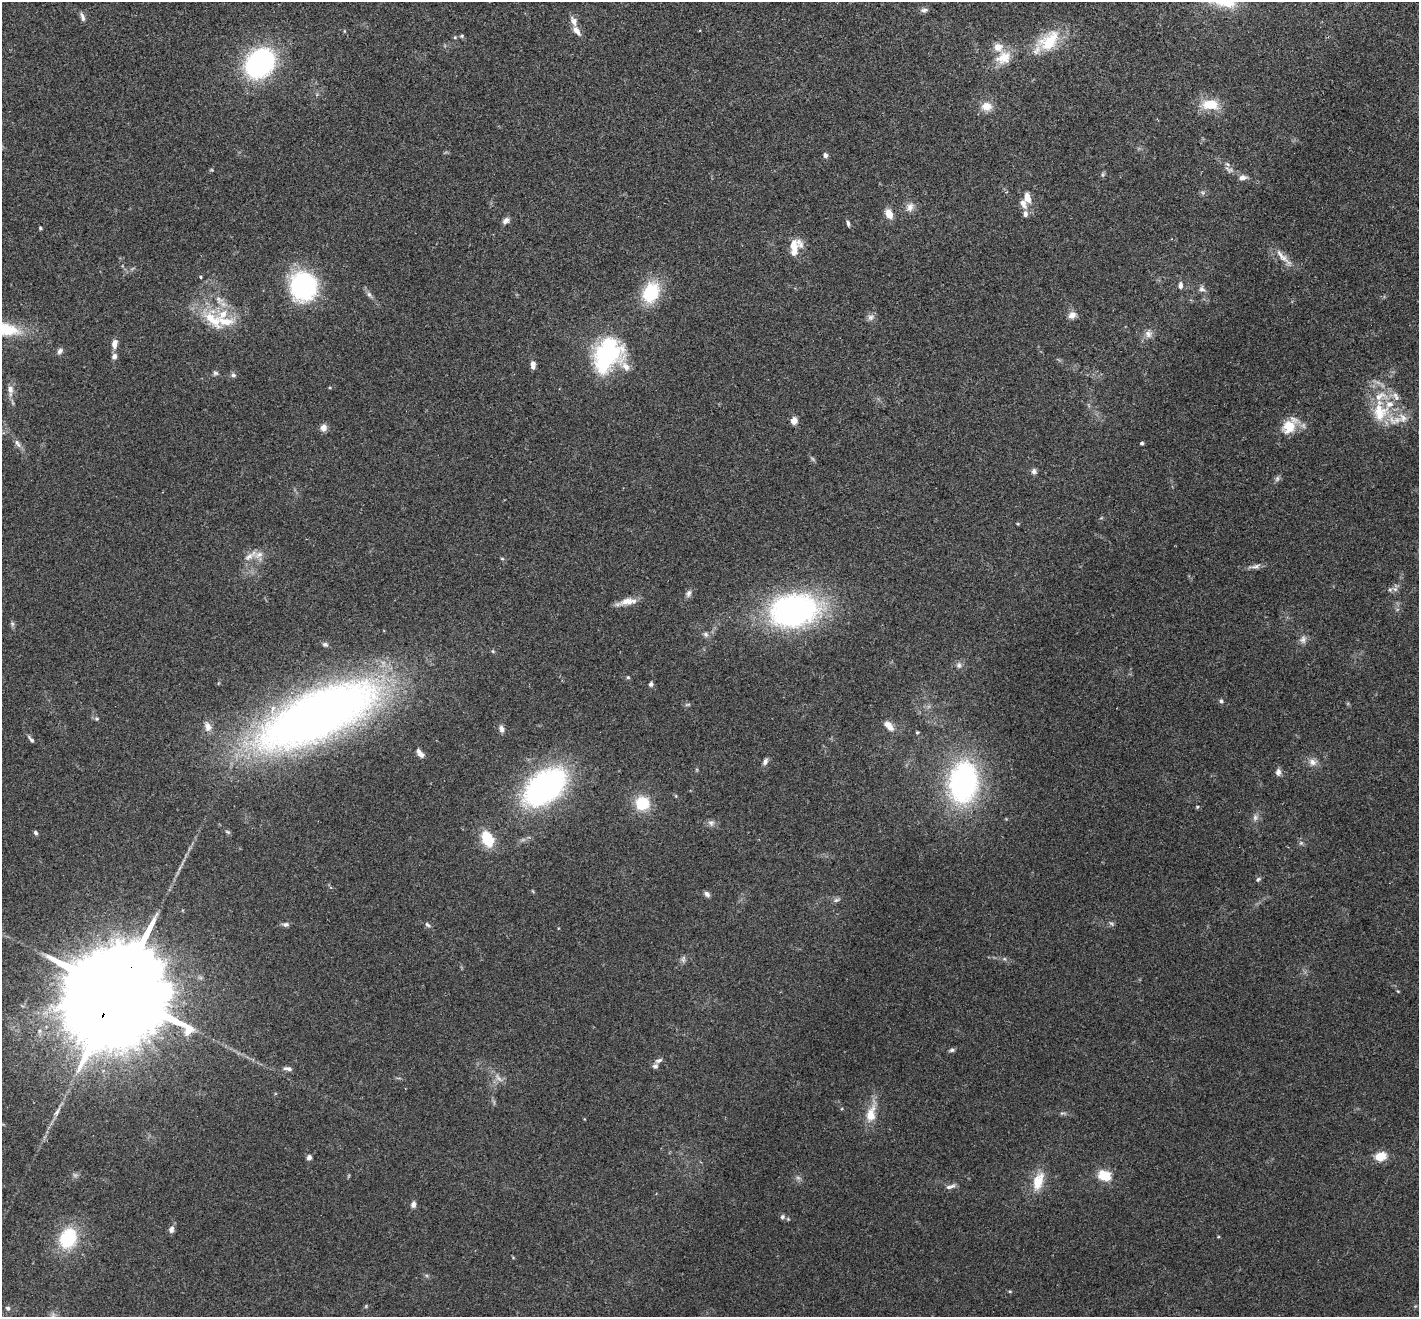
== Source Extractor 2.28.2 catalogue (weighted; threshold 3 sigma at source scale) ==
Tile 10 of 4 x 4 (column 2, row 3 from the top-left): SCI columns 1448-2864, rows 1514-2828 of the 5732 x 5790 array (HDU 1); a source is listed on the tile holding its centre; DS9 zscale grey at full resolution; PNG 1421 x 1319 px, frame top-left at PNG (2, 2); no overlay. Shown black and unused: <1% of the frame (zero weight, under 2 of 3 exposures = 3% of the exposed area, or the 3 px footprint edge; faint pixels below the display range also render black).
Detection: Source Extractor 2.28.2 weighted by HDU 2 'WHT'; one run over the whole footprint, this tile lists its part. Background 0.0681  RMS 0.0082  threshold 0.0369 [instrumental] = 3 sigma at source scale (4.5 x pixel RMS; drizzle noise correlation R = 1.50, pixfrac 1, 0.05/0.05 arcsec/px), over >= 5 px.
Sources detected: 131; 5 too faint to see at this stretch — not listed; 15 inside a brighter listed object's ellipse — not listed separately; the other 111 listed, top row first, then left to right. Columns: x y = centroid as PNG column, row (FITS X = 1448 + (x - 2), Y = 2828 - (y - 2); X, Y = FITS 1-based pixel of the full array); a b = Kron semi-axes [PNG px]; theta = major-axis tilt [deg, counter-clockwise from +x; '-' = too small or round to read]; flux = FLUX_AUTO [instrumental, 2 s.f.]
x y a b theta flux
924 10 11 6 2 2.4
82 17 11 5 -70 2.6
577 31 15 7 -53 5.2
462 36 5 4 - 1.1
455 37 5 3 - 0.83
1049 41 33 20 41 32
1003 58 22 16 29 16
260 63 23 18 47 160
1210 104 20 11 -1 19
986 106 15 11 2 8.5
825 155 7 5 -86 2.2
1229 169 13 6 -24 3.4
1103 174 6 4 72 1.2
1242 178 10 7 14 3.5
1027 197 10 7 -78 8.7
910 207 13 9 61 5.2
1025 213 9 6 -87 2.9
889 214 10 7 -62 8.7
506 221 9 7 44 3.2
848 223 8 4 -80 1.6
40 228 4 4 - 0.95
793 245 21 15 17 12
1280 255 24 7 -53 7.1
200 277 3 3 - 1.5
1180 285 9 6 -87 2.6
304 286 23 21 -89 120
1202 289 9 7 -18 2.8
651 292 25 18 66 37
369 294 8 5 -62 2.2
219 299 16 6 -30 5.1
1072 315 10 8 35 4.6
871 317 8 8 - 3.1
225 322 40 17 3 27
1148 334 11 9 -78 4.6
114 344 10 6 80 5.6
60 351 8 6 48 2.6
607 354 37 24 66 100
114 356 7 6 - 3.1
533 365 8 5 -86 4.7
215 373 7 5 -16 1.7
233 375 6 6 - 1.9
10 389 13 8 88 5
1380 411 31 20 -89 30
1403 418 14 10 -57 7.1
794 421 8 6 77 5.5
1289 426 24 14 53 17
323 427 8 8 - 4.3
17 443 14 6 -62 3.5
1142 443 3 3 - 1.4
1034 471 8 6 -86 2.4
1277 479 9 5 64 2.1
1018 524 4 3 - 0.72
259 555 13 8 27 5.7
502 559 5 3 - 0.84
1255 566 14 5 15 3.3
1395 589 7 6 - 2.6
688 593 11 6 73 2.8
628 601 22 8 7 8.8
794 610 46 31 9 220
12 624 7 5 -60 1.5
706 634 8 6 -46 2.2
1303 639 11 9 74 3.8
325 644 7 5 -11 1.7
959 665 8 7 - 2.6
628 677 5 5 - 0.93
651 684 6 5 - 1.9
1221 701 6 5 - 1.5
687 704 8 4 9 1.3
318 715 120 43 26 680
97 719 5 4 - 1
888 724 12 8 -27 5.1
208 726 14 10 -72 5.6
501 729 10 6 -75 2.9
917 732 4 4 - 0.86
31 739 11 4 -52 1.8
420 753 11 5 -55 3.9
765 762 9 6 65 2.6
1312 762 11 9 -34 4.9
1278 772 8 6 88 3.2
963 782 31 20 82 210
545 787 36 22 39 230
642 803 15 15 - 24
1197 807 5 3 - 0.8
1255 817 9 6 75 2.7
711 823 9 8 - 3
228 832 8 4 -35 1.3
35 833 6 4 -48 1.5
487 839 14 9 -65 28
1258 879 7 5 49 1.4
707 894 8 6 -46 2.3
836 900 9 5 26 1.9
286 924 8 6 4 2.3
1111 924 7 4 -44 1.4
427 925 8 5 -44 1.8
683 959 10 5 77 2.2
117 992 42 21 60 35000
952 1050 7 5 17 1.6
659 1060 11 5 20 2.4
288 1069 11 5 -9 2.9
1062 1113 9 3 12 1.4
871 1114 27 13 77 14
1381 1156 11 8 11 13
309 1157 6 6 - 2.4
1104 1175 15 11 -20 17
1038 1181 28 13 69 16
950 1187 14 5 15 3.1
413 1204 8 6 83 2.7
782 1217 6 6 - 1.8
171 1229 9 7 74 3.1
68 1238 24 18 67 41
8 1308 6 5 - 1.6
Overlapping masked pixels (flux is a lower limit): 1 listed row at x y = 117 992